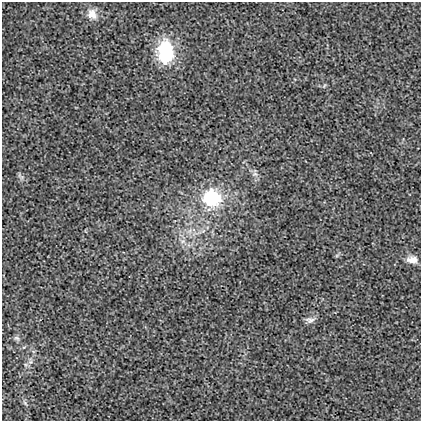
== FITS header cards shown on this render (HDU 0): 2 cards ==
NAXIS1  =                  419
NAXIS2  =                  419

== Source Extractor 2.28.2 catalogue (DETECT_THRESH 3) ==
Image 419 x 419 px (HDU 0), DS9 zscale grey, 1 PNG px = 1 image px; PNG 423 x 423 px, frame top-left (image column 1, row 419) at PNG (2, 2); no overlay
Background 0.00365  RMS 0.019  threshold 0.0566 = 3 sigma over >= 5 px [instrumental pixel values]
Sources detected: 10; all 10 listed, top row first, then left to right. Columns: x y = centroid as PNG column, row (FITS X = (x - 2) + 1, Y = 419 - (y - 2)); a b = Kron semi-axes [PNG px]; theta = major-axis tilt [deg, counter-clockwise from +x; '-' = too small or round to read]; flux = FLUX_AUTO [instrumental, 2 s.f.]
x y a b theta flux
92 14 15 12 -56 13
166 52 24 16 -87 77
255 174 7 6 - 4
212 198 20 18 -18 74
183 241 7 5 43 3.2
412 260 13 9 -5 12
310 320 13 7 0 5.3
17 338 9 5 -26 3
30 362 7 5 43 3.1
25 403 7 3 -53 1.8